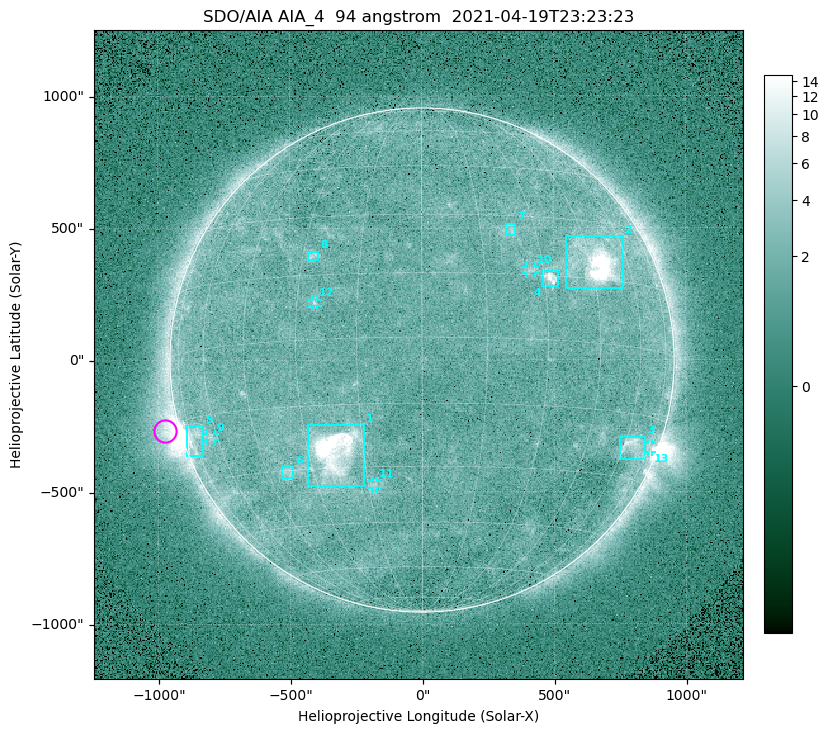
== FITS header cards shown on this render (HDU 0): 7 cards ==
TELESCOP= 'SDO/AIA '
INSTRUME= 'AIA_4   '
WAVELNTH=                   94
WAVEUNIT= 'angstrom'
DATE-OBS= '2021-04-19T23:23:23.12'
CTYPE1  = 'HPLN-TAN'
CTYPE2  = 'HPLT-TAN'

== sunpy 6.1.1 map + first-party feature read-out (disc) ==
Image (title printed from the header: SDO/AIA AIA_4  94 angstrom  2021-04-19T23:23:23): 512 x 512 px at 4.8 arcsec/px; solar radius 955 arcsec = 199 px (full disc in frame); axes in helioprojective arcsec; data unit not stated in the header (colour bar unlabelled)
Orientation: roll -0.138 deg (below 1 deg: not rotated)
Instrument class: DISC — disc imager (sunpy class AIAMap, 94 A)
Bright regions (active regions / flare kernels): reference = the median radial profile (limb darkening/brightening removed); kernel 5 px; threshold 5 sigma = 2.45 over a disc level ~1.74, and >= 1.15x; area >= 9 px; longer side >= 5 px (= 24 arcsec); searched inside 0.97 R_sun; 13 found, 13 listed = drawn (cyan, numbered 1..; 5 of them under ~33 arcsec drawn as corner ticks so the feature stays visible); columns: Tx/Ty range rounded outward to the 10 arcsec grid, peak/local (2 s.f.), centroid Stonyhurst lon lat
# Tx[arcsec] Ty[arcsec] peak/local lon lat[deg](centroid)
1 -430..-220 -480..-240 42 -23 -26
2 540..760 270..470 26 +47 +19
3 750..850 -380..-290 4.5 +64 -22
4 460..520 280..340 7 +32 +14
5 -900..-830 -360..-250 5.8 -73 -19
6 -540..-490 -450..-400 2.9 -38 -30
7 320..360 470..520 2.9 +23 +26
8 -430..-390 380..410 3.3 -27 +20
9 -820..-780 -300..-280 2.7 -63 -20
10 390..430 330..360 2.8 +27 +16
11 -190..-170 -490..-450 2.8 -13 -34
12 -420..-390 200..230 2.7 -25 +8
13 850..870 -350..-310 3 +75 -22
Off-limb structures (1.02-1.3 R_sun): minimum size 50 px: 6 found; the strongest spans PA ~85..115 deg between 1.02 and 1.21 R_sun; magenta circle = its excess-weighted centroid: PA ~105 deg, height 1.06 R_sun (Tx ~-980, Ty ~-270 arcsec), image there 4.7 x the reference